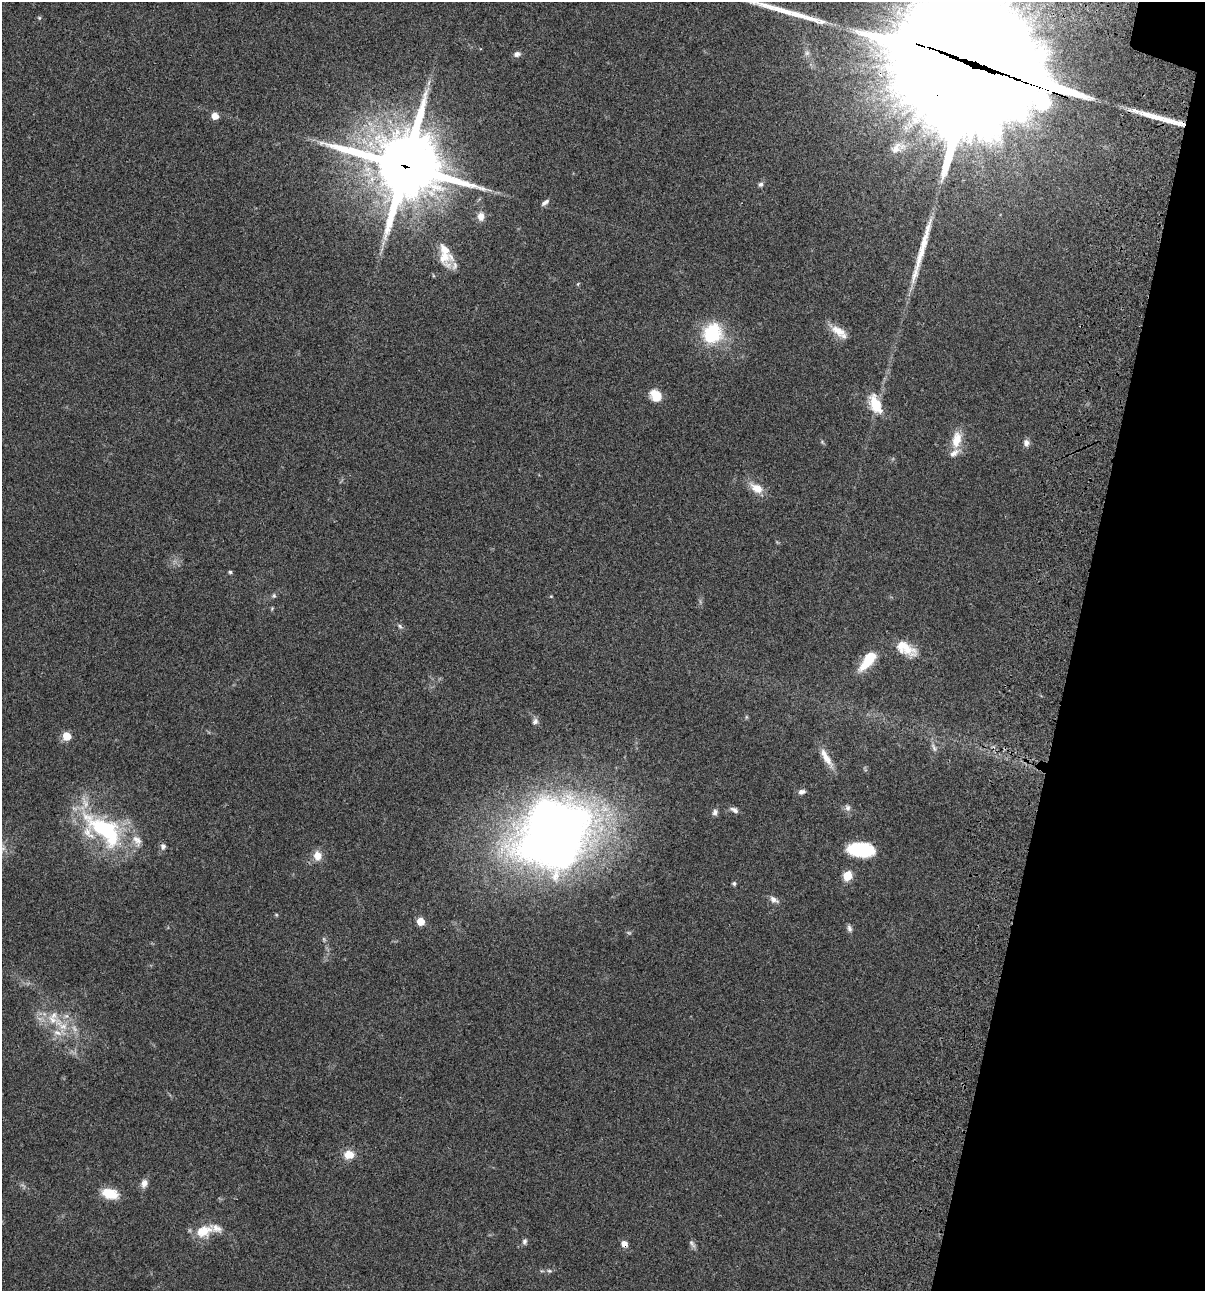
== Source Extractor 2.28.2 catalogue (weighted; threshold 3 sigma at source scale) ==
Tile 8 of 4 x 4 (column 4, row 2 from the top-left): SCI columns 3844-5046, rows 2696-3984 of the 5404 x 5390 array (HDU 1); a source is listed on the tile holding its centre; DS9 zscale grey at full resolution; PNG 1207 x 1293 px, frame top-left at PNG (2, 2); no overlay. Shown black and unused: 11% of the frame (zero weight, under 3 of 4 exposures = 9% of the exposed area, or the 3 px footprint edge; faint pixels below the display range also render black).
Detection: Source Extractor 2.28.2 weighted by HDU 2 'WHT'; one run over the whole footprint, this tile lists its part. Background 0.0467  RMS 0.0053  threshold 0.0237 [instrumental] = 3 sigma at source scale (4.5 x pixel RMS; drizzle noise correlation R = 1.50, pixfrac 1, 0.05/0.05 arcsec/px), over >= 5 px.
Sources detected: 82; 6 too faint to see at this stretch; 5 inside a brighter object's white glare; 4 long thin detections or spike segments (spike, bleed or trail) — not listed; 10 inside a brighter listed object's ellipse — not listed separately; the other 57 listed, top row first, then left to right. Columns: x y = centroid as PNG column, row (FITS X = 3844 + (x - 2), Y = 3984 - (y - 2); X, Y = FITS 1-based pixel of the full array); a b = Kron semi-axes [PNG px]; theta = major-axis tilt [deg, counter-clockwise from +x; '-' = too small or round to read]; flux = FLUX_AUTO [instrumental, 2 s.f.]
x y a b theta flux
39 18 5 5 - 0.67
517 54 9 7 16 2
970 71 76 36 -28 14000
215 116 5 5 - 6
1181 123 21 9 -12 9.3
896 148 20 13 41 6.7
405 166 25 22 -13 4100
761 184 7 6 - 1.4
545 202 12 6 37 1.9
481 216 11 8 -89 3.9
444 257 21 19 88 9.6
433 275 6 3 -72 0.49
578 284 6 3 53 0.5
838 331 25 10 -33 7.5
712 333 18 16 55 38
656 395 14 11 -54 8.1
875 404 23 12 -65 14
956 440 24 12 77 9.5
822 442 7 4 -46 0.73
1026 443 9 7 -76 2.3
757 488 19 11 -30 7.5
230 572 5 4 - 0.95
274 596 7 6 - 0.98
551 596 4 4 - 0.46
272 608 6 4 79 0.56
400 626 9 5 -38 1.2
906 649 27 14 -31 12
868 660 28 11 51 14
746 717 6 4 90 0.69
535 721 9 7 58 1.8
67 736 5 5 - 14
934 747 14 6 -62 2.1
826 758 27 8 -60 7
802 792 9 6 11 2
847 808 11 8 -77 2.1
734 810 12 6 -25 2
715 812 9 7 85 1.7
99 827 65 36 -48 61
554 833 45 41 59 820
163 846 9 7 74 1.8
861 850 26 14 -4 28
317 855 12 9 -82 5.7
847 876 6 5 - 22
734 883 5 4 - 1.1
774 900 14 8 -30 2.6
276 915 6 4 -1 0.57
420 921 5 5 - 10
849 928 10 6 -70 1.6
61 1025 38 12 -43 17
349 1155 12 10 2 7.4
144 1183 11 9 69 3
110 1194 19 11 -14 12
217 1228 41 19 19 9.8
525 1241 8 5 82 1.3
624 1244 7 6 - 3.5
692 1244 13 6 -61 1.8
549 1271 9 5 -20 1.1
Overlapping masked pixels (flux is a lower limit): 4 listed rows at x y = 970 71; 1181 123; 405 166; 624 1244